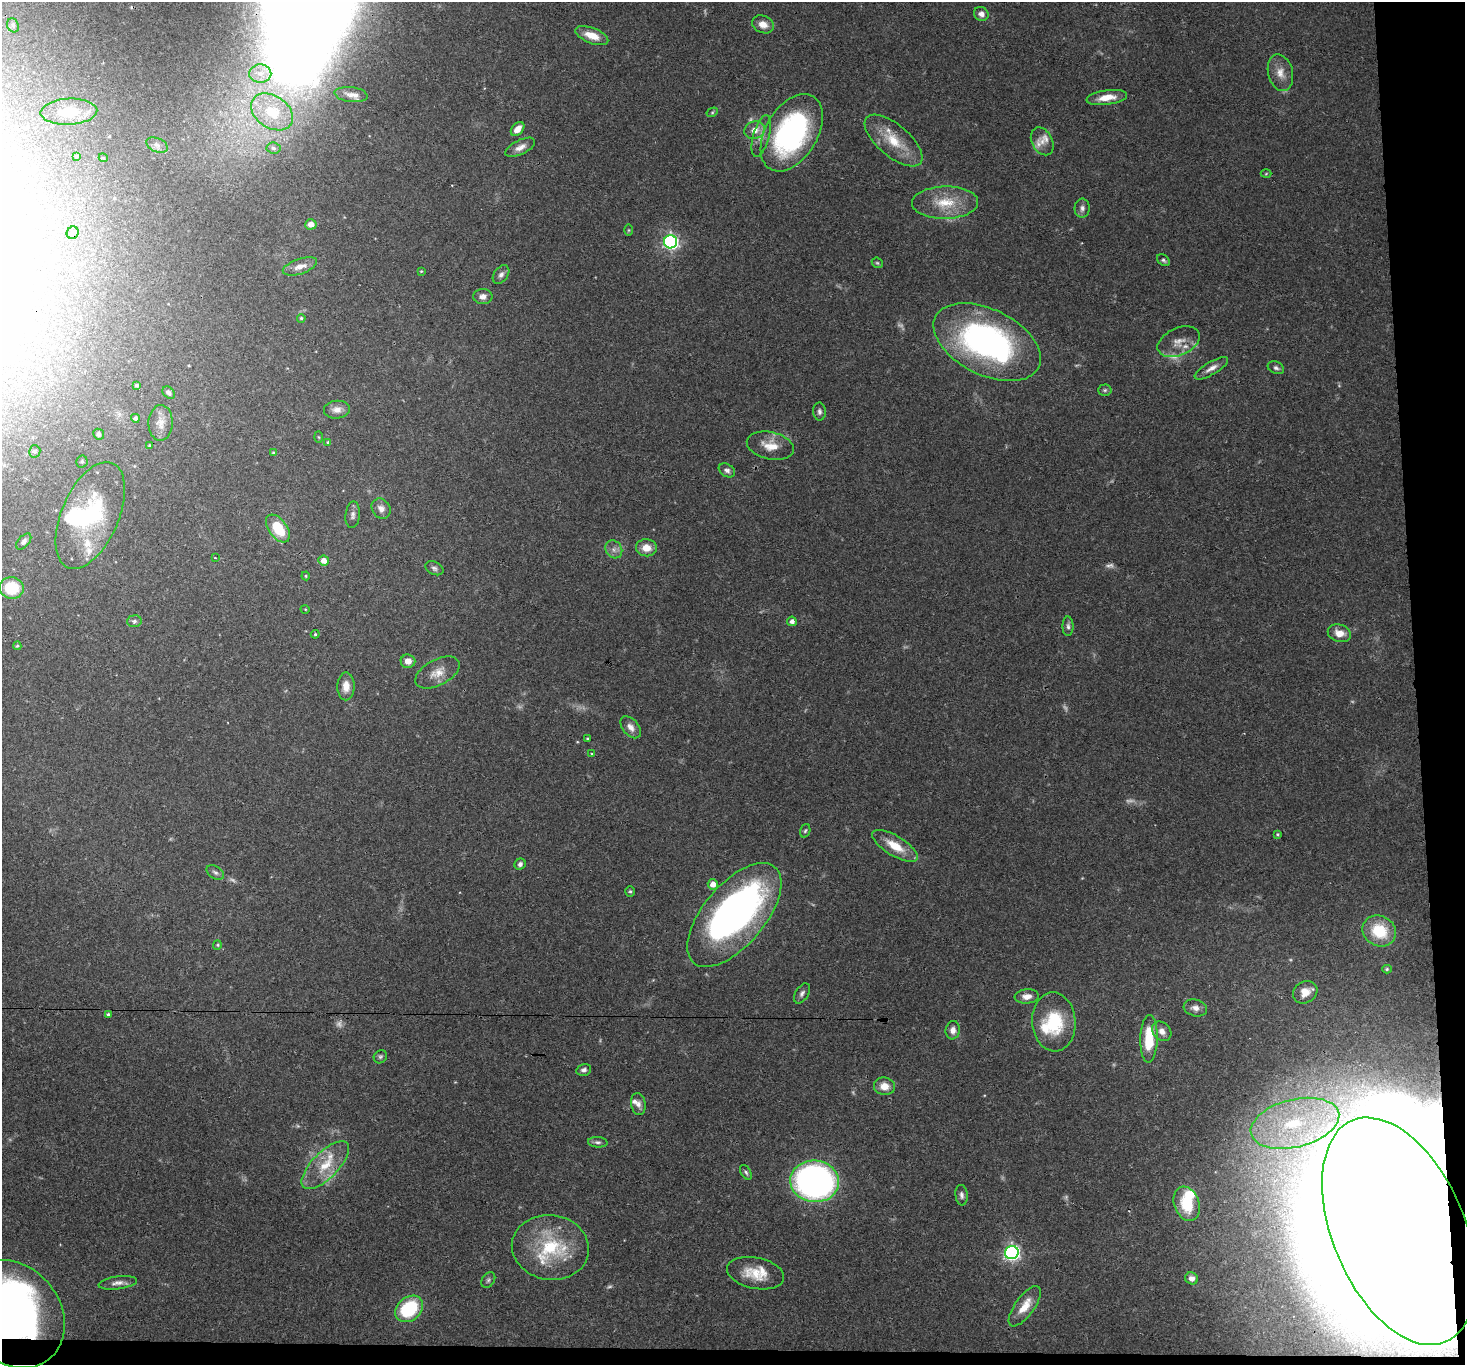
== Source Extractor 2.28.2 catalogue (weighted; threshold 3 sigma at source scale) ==
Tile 9 of 3 x 3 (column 3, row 3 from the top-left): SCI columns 2926-4388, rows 148-1510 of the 4388 x 4360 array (HDU 1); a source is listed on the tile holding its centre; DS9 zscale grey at full resolution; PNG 1467 x 1367 px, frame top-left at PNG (2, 2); each listed source drawn as its Kron ellipse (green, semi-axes under 4 px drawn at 4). Shown black and unused: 5% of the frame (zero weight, under 3 of 4 exposures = <1% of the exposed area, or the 3 px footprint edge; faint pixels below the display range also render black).
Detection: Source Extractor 2.28.2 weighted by HDU 2 'WHT'; one run over the whole footprint, this tile lists its part. Background 0.0563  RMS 0.0035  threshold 0.016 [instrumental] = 3 sigma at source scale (4.5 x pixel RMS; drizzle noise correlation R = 1.50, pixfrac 1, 0.05/0.05 arcsec/px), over >= 5 px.
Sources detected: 151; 12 too faint to see at this stretch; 4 inside a brighter object's white glare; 1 cosmic-ray / hot-pixel residue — neither listed nor drawn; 12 inside a brighter listed object's ellipse — not listed separately; the other 122 listed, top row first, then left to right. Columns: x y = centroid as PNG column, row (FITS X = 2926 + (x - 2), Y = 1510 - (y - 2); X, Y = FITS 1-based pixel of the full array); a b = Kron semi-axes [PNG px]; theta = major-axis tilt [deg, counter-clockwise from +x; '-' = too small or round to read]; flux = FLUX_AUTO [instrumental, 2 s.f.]
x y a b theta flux
981 14 7 6 - 1.9
763 24 11 8 -23 3.4
13 25 7 5 -68 0.9
592 36 17 7 -21 6.1
1280 73 18 12 -76 4.2
260 74 11 9 -2 3.3
351 95 17 7 -7 2.2
1107 97 20 7 8 5.2
69 112 28 13 2 8.2
272 112 23 16 -34 13
712 112 6 4 30 0.51
518 129 8 5 48 3.4
755 130 10 8 21 3.3
792 133 42 26 59 82
761 136 22 8 74 3.6
893 140 35 16 -40 11
1042 141 15 10 -62 2.6
157 145 11 7 -24 1.6
520 147 16 7 26 2.6
274 148 7 5 -6 0.95
76 156 3 3 - 0.54
103 158 4 4 - 0.34
1266 174 5 3 - 0.33
945 203 33 16 1 12
1082 208 9 7 86 1.4
311 224 6 5 - 2.2
629 230 6 4 89 0.41
73 233 6 5 - 0.92
671 242 6 6 - 110
1163 260 7 5 -39 0.73
877 263 6 5 - 0.51
300 266 18 7 18 3.1
421 271 4 3 - 0.35
501 275 10 7 53 1.5
483 297 9 7 1 1.9
301 318 4 4 - 0.56
987 342 57 33 -26 110
1179 342 22 13 24 4.7
1211 368 19 6 31 2.6
1276 368 8 6 -24 1.1
137 385 4 4 - 0.68
1105 390 7 5 2 0.74
169 393 7 5 -43 1.2
337 410 13 9 7 2.8
819 411 9 6 -88 1.2
135 418 4 4 - 1
161 423 18 12 88 3.7
99 434 6 5 - 1.2
319 437 5 3 - 0.36
328 442 4 4 - 0.44
149 446 4 4 - 0.42
770 446 24 13 -13 6.2
35 451 6 5 - 0.66
273 453 4 3 - 0.6
82 461 6 5 - 0.72
727 470 9 6 -31 1.3
381 509 10 9 - 2.1
90 515 57 28 67 40
353 515 13 7 84 1.4
278 528 16 9 -54 12
24 541 9 5 50 1
646 548 10 8 -7 4.3
614 549 9 8 - 1.8
215 558 3 3 - 0.36
324 560 5 5 - 2.9
434 568 9 6 -24 1
306 576 4 4 - 0.35
12 588 12 11 - 12
305 609 4 3 - 0.27
134 621 7 6 - 0.97
792 621 5 4 - 1.5
1068 626 10 5 -89 1.1
1339 633 12 8 -16 4.1
315 634 4 4 - 0.44
17 646 4 4 - 0.46
408 661 7 6 - 2.9
437 672 24 13 28 5.1
346 686 14 8 89 3.9
631 727 13 8 -50 2.4
588 739 3 3 - 0.64
592 754 4 3 - 0.4
805 831 7 5 71 0.61
1278 834 3 3 - 0.41
895 846 26 10 -31 8
520 864 6 5 - 1.2
215 872 9 6 -32 1.2
713 884 5 5 - 3
630 891 5 4 - 0.55
734 915 63 31 50 150
1379 931 17 15 -29 14
217 945 5 4 - 0.43
1387 969 5 4 - 0.48
1305 992 13 10 31 4.5
802 993 11 6 57 1.3
1027 996 12 7 5 2.5
1195 1008 12 8 -16 2.1
108 1014 4 4 - 0.66
1054 1022 29 22 -86 20
953 1030 9 7 82 2.2
1162 1031 11 8 -46 2.4
1149 1039 24 8 88 13
380 1057 7 6 - 0.78
584 1070 7 5 14 1.1
884 1086 10 8 -5 4
638 1104 11 7 -80 1.8
1295 1123 45 24 14 32
598 1142 10 5 -5 0.99
325 1165 31 13 45 11
746 1172 8 5 -58 0.8
815 1181 24 21 -6 140
962 1195 10 6 -84 1.2
1187 1204 18 12 -71 13
1399 1231 120 66 -67 6500
550 1247 39 32 -8 26
1012 1253 7 6 - 120
756 1273 29 15 -12 8.9
1191 1278 6 6 - 1.5
488 1280 8 6 54 0.82
118 1283 19 6 7 2.3
1025 1306 24 9 54 6.2
409 1309 15 11 40 25
13 1314 58 47 -52 230
Overlapping masked pixels (flux is a lower limit): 2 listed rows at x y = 1399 1231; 13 1314
Isophote crosses this tile's border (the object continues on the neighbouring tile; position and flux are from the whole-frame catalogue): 1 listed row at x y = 13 1314